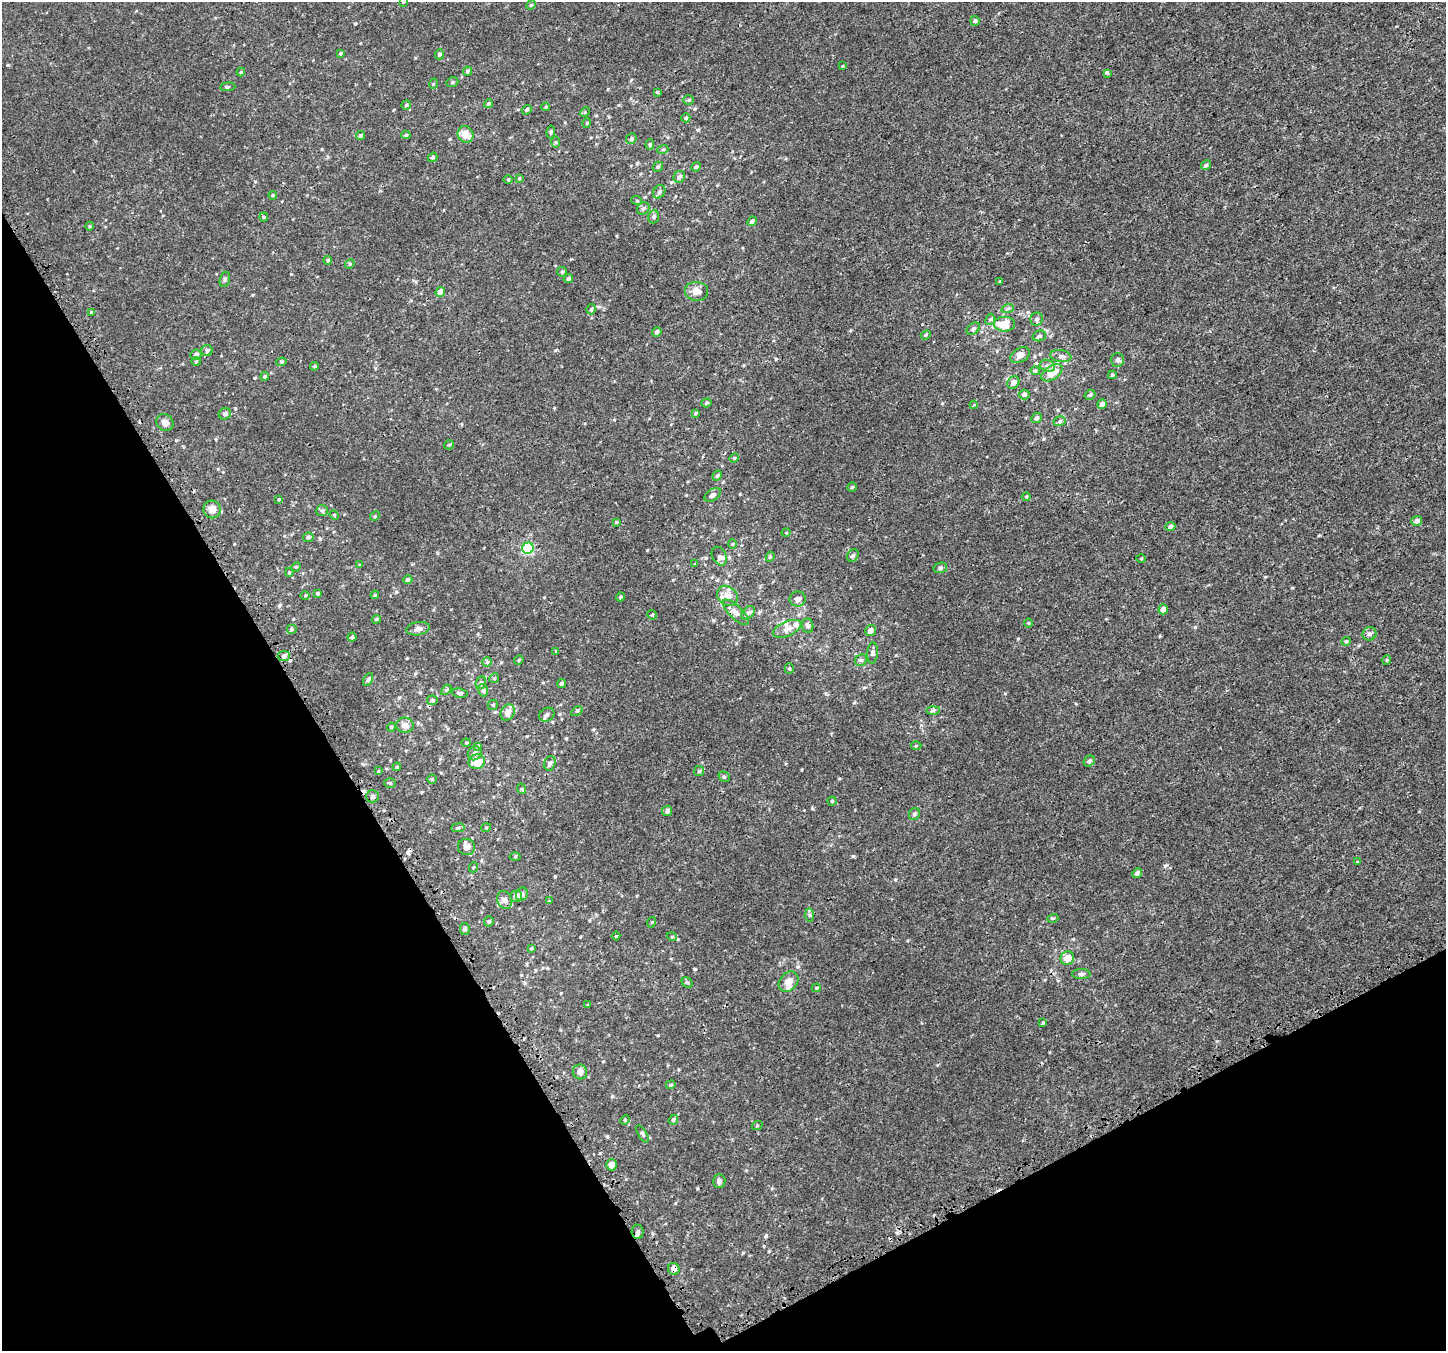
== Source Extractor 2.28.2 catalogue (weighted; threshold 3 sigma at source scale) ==
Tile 14 of 4 x 4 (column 2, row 4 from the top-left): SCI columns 1598-3041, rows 220-1568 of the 5995 x 5869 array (HDU 1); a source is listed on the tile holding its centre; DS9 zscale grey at full resolution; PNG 1448 x 1353 px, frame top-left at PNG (2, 2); each listed source drawn as its Kron ellipse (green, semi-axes under 4 px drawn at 4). Shown black and unused: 28% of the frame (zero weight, under 3 of 4 exposures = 5% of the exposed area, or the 3 px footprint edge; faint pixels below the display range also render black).
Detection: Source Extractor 2.28.2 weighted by HDU 2 'WHT'; one run over the whole footprint, this tile lists its part. Background 4.80e-04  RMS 0.0014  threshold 0.00625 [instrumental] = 3 sigma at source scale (4.5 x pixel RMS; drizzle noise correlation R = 1.50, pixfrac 1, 0.0396/0.0396 arcsec/px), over >= 5 px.
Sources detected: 226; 7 cosmic-ray / hot-pixel residue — neither listed nor drawn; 8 inside a brighter listed object's ellipse — not listed separately; the other 211 listed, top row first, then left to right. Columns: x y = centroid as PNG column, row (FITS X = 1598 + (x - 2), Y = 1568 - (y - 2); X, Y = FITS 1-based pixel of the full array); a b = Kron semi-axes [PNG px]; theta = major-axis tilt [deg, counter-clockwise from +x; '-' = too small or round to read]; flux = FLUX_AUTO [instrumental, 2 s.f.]
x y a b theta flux
403 2 3 3 - 0.14
531 5 5 4 - 0.15
975 21 5 5 - 0.29
340 53 4 3 - 0.17
439 54 5 4 - 0.36
842 66 4 2 - 0.095
467 71 4 4 - 0.27
241 72 4 4 - 0.13
1107 73 4 3 - 0.46
452 82 6 5 - 0.21
433 84 5 3 - 0.12
228 87 7 3 5 0.15
657 92 4 4 - 0.16
689 100 5 5 - 0.19
488 104 5 4 - 0.25
406 105 5 4 - 0.19
546 107 4 3 - 0.15
527 110 5 4 - 0.31
585 112 5 4 - 0.14
686 118 4 4 - 0.26
587 123 5 3 - 0.12
551 132 6 4 83 0.23
465 134 8 7 - 1.6
406 135 4 4 - 0.23
361 136 4 4 - 0.32
631 139 5 5 - 0.31
556 142 6 4 -89 0.16
650 144 5 4 - 0.17
663 149 5 3 - 0.15
433 157 5 4 - 0.24
1206 165 5 4 - 0.28
658 167 5 4 - 0.21
696 167 5 4 - 0.24
679 177 6 5 - 0.46
519 178 4 4 - 0.13
508 179 5 3 - 0.14
659 192 7 5 59 0.31
273 195 4 4 - 0.14
637 201 5 3 - 0.13
643 208 7 5 46 0.27
264 217 4 4 - 0.15
654 217 7 5 72 0.26
752 221 5 4 - 0.36
90 226 4 3 - 0.14
328 260 4 4 - 0.2
350 264 5 4 - 0.18
562 272 5 4 - 0.18
568 278 5 4 - 0.3
225 279 8 5 73 0.25
1000 282 4 3 - 0.12
696 291 11 9 -6 1.1
440 292 5 4 - 1.1
1008 308 6 4 19 0.19
591 309 5 4 - 0.19
91 312 4 3 - 0.12
990 319 6 4 64 0.24
1037 319 6 6 - 0.39
1004 324 10 7 1 2.8
973 329 7 5 39 0.34
657 332 5 4 - 0.42
926 335 5 4 - 0.16
1039 336 7 5 16 0.34
207 350 6 5 - 0.34
196 355 6 5 - 0.37
1020 355 10 7 29 0.77
1061 356 11 6 -10 0.49
1117 360 7 6 - 0.51
196 362 4 4 - 0.15
282 362 5 4 - 0.21
314 366 4 3 - 0.17
1047 366 8 6 -20 0.44
1035 371 5 4 - 0.16
1052 373 12 7 34 2.2
1112 375 4 3 - 0.19
265 376 4 4 - 0.26
1013 382 7 5 53 0.64
1024 395 5 5 - 0.42
1090 395 5 4 - 0.24
706 403 5 4 - 0.21
1102 404 5 4 - 0.58
974 405 4 3 - 0.18
696 413 4 4 - 0.15
225 414 6 5 - 0.42
1036 418 5 4 - 0.38
1060 421 6 5 - 0.24
165 422 9 8 - 0.62
449 445 5 4 - 0.18
734 458 5 4 - 0.16
717 476 5 4 - 0.23
852 487 4 4 - 0.17
713 495 9 5 34 0.43
1026 497 4 4 - 0.15
279 499 4 3 - 0.12
212 509 9 8 - 1
322 511 6 5 - 0.23
334 515 5 4 - 0.16
375 516 5 4 - 0.15
1417 521 5 5 - 0.55
616 522 4 3 - 0.16
1170 526 5 4 - 0.39
786 533 4 3 - 0.12
308 537 5 4 - 0.24
733 544 5 3 - 0.12
528 548 6 5 - 13
719 556 10 7 -63 0.47
853 556 7 5 55 0.32
770 557 5 4 - 0.21
1141 559 5 3 - 0.11
695 564 4 3 - 0.11
360 565 4 3 - 0.11
296 567 5 4 - 0.14
940 568 7 5 14 0.25
289 572 4 3 - 0.14
408 580 4 4 - 0.4
318 594 4 4 - 0.17
305 595 5 3 - 0.12
375 595 4 3 - 0.15
728 596 11 9 -40 0.96
620 597 5 3 - 0.18
798 599 8 7 - 0.52
1163 609 5 4 - 0.83
736 612 17 6 -44 0.8
748 613 8 5 46 0.32
652 615 5 4 - 0.17
376 619 4 4 - 0.16
1028 623 4 3 - 0.1
808 626 7 5 -82 0.38
291 629 5 5 - 0.23
418 629 12 6 9 0.64
787 629 15 7 23 0.9
870 630 6 5 - 0.69
1369 634 7 6 - 0.38
352 637 4 4 - 0.21
1346 641 5 4 - 0.17
556 651 3 3 - 0.099
873 653 10 5 88 0.37
284 656 6 5 - 0.28
519 660 5 4 - 0.18
861 660 6 5 - 0.3
1387 660 5 4 - 0.16
487 662 5 4 - 0.16
789 669 5 4 - 0.16
494 678 5 4 - 0.2
368 680 7 4 62 0.23
481 683 6 5 - 0.28
561 684 4 4 - 0.26
446 690 6 4 45 0.18
483 690 6 5 - 0.3
460 693 8 4 -8 0.27
432 700 5 4 - 0.27
493 705 5 5 - 0.19
933 710 7 4 1 0.23
577 711 6 4 33 0.17
508 712 8 6 61 0.89
547 715 8 6 32 0.44
405 725 9 7 -5 0.81
391 727 4 4 - 0.17
466 743 4 4 - 0.15
478 746 4 4 - 0.17
916 746 5 3 - 0.13
475 753 7 6 - 0.38
1089 761 6 5 - 0.28
477 762 8 7 - 1.9
550 763 7 5 73 0.31
397 767 4 4 - 0.15
378 771 3 3 - 0.11
699 771 5 5 - 0.2
724 777 6 5 - 0.2
432 779 5 4 - 0.18
390 783 6 5 - 0.21
522 789 5 3 - 0.13
372 796 6 6 - 0.31
832 801 4 4 - 0.19
667 811 5 5 - 0.38
914 814 6 5 - 0.27
458 828 7 3 8 0.19
486 828 5 3 - 0.12
466 847 8 8 - 0.81
515 857 5 3 - 0.14
1357 862 4 2 - 0.1
474 867 5 3 - 0.12
1137 873 5 4 - 0.39
522 894 7 5 63 0.37
516 896 6 5 - 0.66
505 900 9 7 -69 0.53
549 901 4 4 - 0.11
809 915 7 4 -89 0.24
1053 918 5 3 - 0.12
489 921 5 5 - 0.22
652 922 5 3 - 0.12
465 929 6 4 -81 0.22
616 936 4 3 - 0.12
672 937 5 3 - 0.12
531 948 4 3 - 0.15
1067 958 7 6 - 1.3
1081 974 9 5 0 0.31
687 982 6 5 - 0.22
788 982 11 8 49 1.2
816 988 4 4 - 0.17
588 1005 3 3 - 0.13
1043 1023 4 3 - 0.16
580 1072 7 7 - 0.79
671 1085 5 4 - 0.18
625 1120 5 4 - 0.17
673 1120 5 4 - 0.26
757 1126 5 3 - 0.11
642 1134 10 4 -58 0.24
612 1165 5 5 - 1.1
719 1181 7 6 - 0.36
638 1232 7 6 - 0.35
674 1269 6 6 - 0.59
Overlapping masked pixels (flux is a lower limit): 2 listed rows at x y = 736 612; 674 1269
Isophote crosses this tile's border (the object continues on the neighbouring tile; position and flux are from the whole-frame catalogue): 1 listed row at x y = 403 2
Unlisted compact peaks at least as high as the median listed source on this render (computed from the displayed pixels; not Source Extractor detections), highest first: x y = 1165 866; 1195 627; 853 856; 695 969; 555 876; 355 24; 612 1096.